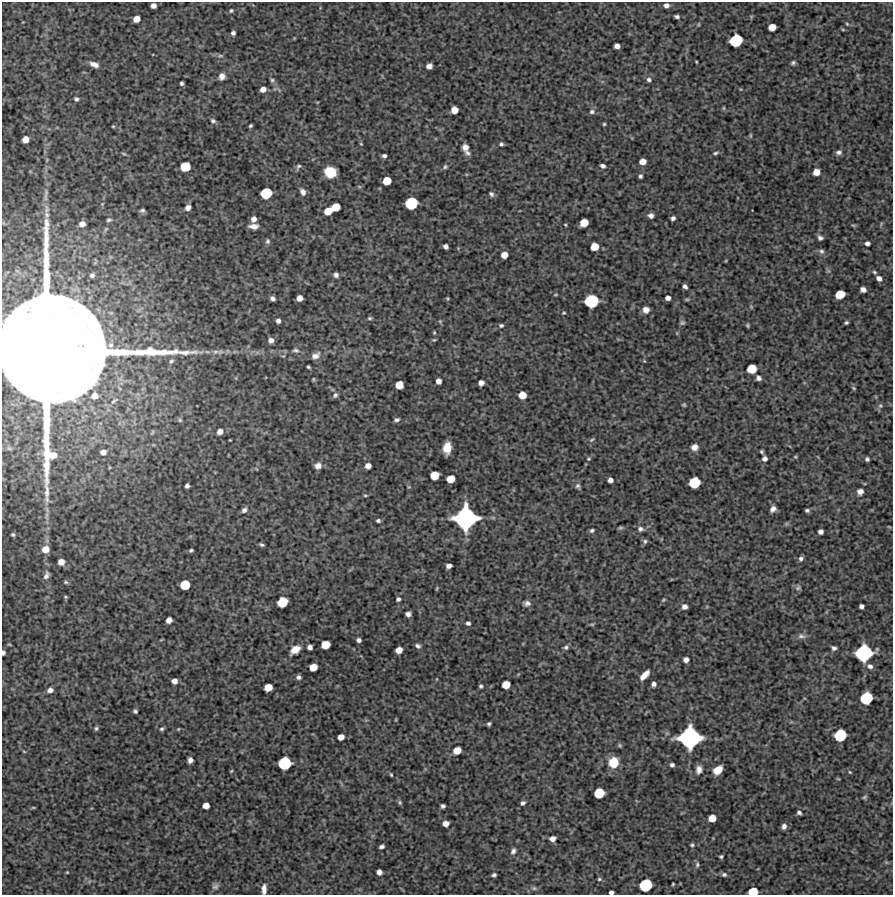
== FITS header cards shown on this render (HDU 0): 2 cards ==
NAXIS1  =                  891 /Length X axis
NAXIS2  =                  893 /Length Y axis

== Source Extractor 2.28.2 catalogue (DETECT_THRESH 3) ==
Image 891 x 893 px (HDU 0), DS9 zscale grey, 1 PNG px = 1 image px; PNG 895 x 897 px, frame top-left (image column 1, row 893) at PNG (2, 2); no overlay
Background 6270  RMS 250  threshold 761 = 3 sigma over >= 5 px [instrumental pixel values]
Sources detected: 254; all 254 listed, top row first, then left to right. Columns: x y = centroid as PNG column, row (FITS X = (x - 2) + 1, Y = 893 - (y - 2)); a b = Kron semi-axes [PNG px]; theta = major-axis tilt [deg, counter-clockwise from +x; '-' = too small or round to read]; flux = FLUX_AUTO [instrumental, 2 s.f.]
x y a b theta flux
666 5 5 4 - 7.0e+04
153 6 5 5 - 7.9e+04
231 10 6 5 - 2.5e+04
677 17 5 3 - 4.0e+04
137 19 6 5 - 1.4e+05
698 24 5 3 - 1.6e+04
847 24 5 4 - 2.1e+04
772 27 6 5 - 2.0e+05
843 29 5 4 - 1.8e+04
233 33 4 4 - 4.9e+04
736 40 9 8 - 7.8e+05
617 46 5 4 - 9.2e+04
220 56 9 4 0 3.3e+04
696 62 3 2 - 1.5e+04
793 63 5 4 - 3.6e+04
94 64 10 5 -23 1.1e+05
429 66 5 5 - 9.1e+04
222 76 7 6 - 9.2e+04
272 80 5 5 - 3.1e+04
649 80 6 6 - 4.6e+04
181 83 4 3 - 3.5e+04
263 89 5 5 - 1.0e+05
76 99 5 4 - 3.6e+04
724 108 6 4 -90 1.8e+04
454 110 6 6 - 1.8e+05
592 112 6 6 - 4.5e+04
213 121 7 5 -31 3.8e+04
604 124 4 3 - 2.2e+04
113 126 4 3 - 1.7e+04
250 126 4 3 - 2.3e+04
751 135 7 3 90 2.1e+04
25 139 6 5 - 1.6e+05
361 144 4 3 - 1.6e+04
501 144 5 4 - 3.3e+04
465 147 7 6 - 9.7e+04
839 152 7 5 10 5.3e+04
468 153 9 7 -36 5.9e+04
715 153 7 4 15 3.1e+04
124 154 7 3 -34 2.1e+04
384 156 4 4 - 4.3e+04
642 162 6 5 - 1.4e+05
185 166 7 7 - 4.1e+05
298 166 8 5 48 3.7e+04
603 166 5 4 - 5.6e+04
445 167 7 5 38 3.5e+04
330 172 9 8 - 4.2e+05
816 172 6 5 - 1.7e+05
640 176 4 3 - 3.4e+04
387 181 6 6 - 3.0e+05
303 192 8 5 -61 7.1e+04
266 193 8 7 - 5.8e+05
491 194 6 5 - 4.2e+04
45 197 19 4 -86 1.1e+05
411 203 9 8 - 7.6e+05
336 207 7 6 - 2.7e+05
188 208 6 5 - 9.0e+04
142 210 5 4 - 3.4e+04
328 211 6 5 - 2.3e+05
47 215 10 7 -85 8.4e+04
651 216 6 5 - 7.0e+04
673 218 4 4 - 4.7e+04
253 219 5 5 - 9.3e+04
109 220 6 4 11 2.9e+04
584 223 7 6 - 2.5e+05
82 224 5 5 - 9.9e+04
565 225 3 2 - 1.6e+04
853 225 6 3 -18 2.0e+04
254 226 9 5 0 1.1e+05
820 238 5 4 - 4.8e+04
268 241 7 6 - 3.8e+04
867 243 5 4 - 5.3e+04
446 246 5 4 - 6.1e+04
594 247 6 6 - 2.4e+05
821 251 7 6 - 4.3e+04
504 255 5 5 - 1.6e+05
874 272 6 4 -27 2.6e+04
92 275 7 6 - 4.9e+04
336 275 5 4 - 6.0e+04
879 278 6 5 - 7.7e+04
685 286 5 4 - 5.4e+04
863 290 5 5 - 8.7e+04
840 294 7 6 - 3.5e+05
555 295 5 3 - 1.6e+04
273 298 5 4 - 5.3e+04
299 298 5 5 - 1.2e+05
447 298 5 3 - 1.8e+04
668 298 5 4 - 7.8e+04
687 299 6 4 0 2.1e+04
591 301 10 9 - 9.1e+05
751 307 5 5 - 2.1e+04
646 310 7 7 - 1.0e+05
564 313 4 3 - 1.9e+04
370 318 6 4 14 2.6e+04
278 321 5 4 - 5.3e+04
682 323 6 5 - 3.3e+04
846 323 4 3 - 2.7e+04
501 325 6 5 - 3.3e+04
748 325 4 4 - 2.3e+04
434 333 4 3 - 1.8e+04
271 340 5 5 - 8.1e+04
434 340 5 4 - 2.1e+04
296 350 10 6 -7 4.7e+04
52 351 101 89 -89 4.4e+07
215 352 9 6 17 6.2e+04
283 356 5 3 - 1.5e+04
315 356 11 7 29 9.9e+04
171 361 6 4 19 2.8e+04
644 361 4 3 - 1.4e+04
308 367 4 3 - 2.4e+04
752 369 7 6 - 3.7e+05
758 378 5 5 - 5.4e+04
313 379 4 4 - 1.7e+04
438 381 5 5 - 9.9e+04
481 383 5 5 - 9.2e+04
399 385 6 6 - 2.5e+05
854 388 6 4 -28 2.1e+04
335 395 6 5 - 3.9e+04
522 395 6 6 - 2.2e+05
94 396 8 7 - 1.3e+05
684 405 4 3 - 2.2e+04
880 406 7 6 - 3.9e+04
180 420 6 5 - 2.5e+04
397 420 6 5 - 4.2e+04
220 431 5 5 - 1.1e+05
230 440 2 2 - 1.0e+04
592 440 7 4 34 2.6e+04
694 447 8 7 - 1.1e+05
447 448 10 7 84 2.7e+05
103 452 6 5 - 9.2e+04
762 452 4 3 - 2.5e+04
795 457 5 4 - 1.9e+04
589 459 5 4 - 2.0e+04
765 459 5 5 - 7.0e+04
867 459 4 4 - 4.2e+04
318 466 7 7 - 9.5e+04
368 466 5 5 - 1.1e+05
434 475 7 6 - 3.1e+05
451 479 6 6 - 2.6e+05
610 480 5 4 - 7.1e+04
694 482 8 7 - 6.0e+05
187 486 4 4 - 5.0e+04
578 486 8 6 -73 4.2e+04
409 487 5 4 - 1.8e+04
860 492 7 7 - 8.9e+04
365 495 5 4 - 2.1e+04
773 509 7 5 43 7.3e+04
244 510 6 5 - 5.7e+04
807 510 4 4 - 3.3e+04
465 518 17 16 - 2.6e+06
378 521 5 4 - 3.8e+04
889 527 6 3 -36 1.6e+04
620 528 6 5 - 2.8e+04
640 529 8 7 - 5.6e+04
592 530 5 4 - 3.4e+04
821 532 5 5 - 6.9e+04
13 534 4 3 - 2.7e+04
645 541 7 6 - 3.6e+04
262 545 4 3 - 3.0e+04
45 549 7 6 - 1.6e+05
191 550 4 3 - 2.7e+04
801 559 6 5 - 4.6e+04
61 562 6 5 - 1.3e+05
449 566 5 4 - 7.6e+04
46 576 9 6 67 6.7e+04
66 582 6 4 -21 2.5e+04
185 585 7 7 - 4.1e+05
437 588 5 3 - 1.7e+04
798 588 8 6 34 4.4e+04
65 597 5 4 - 2.0e+04
398 599 4 4 - 4.2e+04
664 600 5 3 - 2.0e+04
282 602 8 7 - 4.8e+05
527 603 9 6 -5 6.1e+04
861 606 4 4 - 5.9e+04
684 607 6 5 - 8.5e+04
408 614 5 4 - 6.4e+04
169 620 5 5 - 1.1e+05
468 623 4 4 - 4.5e+04
592 624 7 3 -8 2.1e+04
801 636 11 6 -5 6.4e+04
359 640 4 4 - 4.9e+04
9 644 5 3 - 1.5e+04
326 645 7 6 - 2.9e+05
418 646 5 4 - 4.4e+04
310 647 5 5 - 7.3e+04
566 647 6 6 - 4.0e+04
834 648 5 4 - 4.7e+04
295 650 11 7 34 1.8e+05
399 650 6 5 - 1.6e+05
3 653 4 3 - 4.8e+04
864 653 13 11 25 1.5e+06
686 660 5 5 - 8.2e+04
870 666 8 6 -26 7.2e+04
313 667 6 6 - 2.1e+05
644 675 11 5 46 1.5e+05
298 677 4 4 - 4.2e+04
174 681 5 5 - 9.4e+04
654 684 5 4 - 5.8e+04
506 685 6 6 - 2.5e+05
481 686 4 4 - 3.1e+04
268 687 6 6 - 2.4e+05
50 690 5 4 - 6.8e+04
866 698 9 8 - 7.7e+05
135 711 4 3 - 3.3e+04
489 724 4 4 - 3.1e+04
96 728 5 4 - 3.1e+04
162 729 5 4 - 3.0e+04
178 729 3 3 - 1.4e+04
840 735 9 8 - 7.4e+05
341 737 6 5 - 1.3e+05
690 738 16 15 - 2.5e+06
620 745 5 4 - 2.5e+04
457 750 6 5 - 1.9e+05
24 751 5 3 - 1.4e+04
190 760 5 4 - 7.8e+04
613 762 10 9 - 3.6e+05
284 763 9 9 - 8.4e+05
672 765 5 4 - 4.3e+04
699 770 10 8 84 9.4e+04
718 770 9 6 45 2.3e+05
231 771 4 3 - 1.5e+04
850 772 4 3 - 1.6e+04
391 775 4 3 - 2.1e+04
838 779 5 3 - 1.5e+04
599 793 7 7 - 4.7e+05
864 797 6 4 28 2.5e+04
400 802 6 5 - 2.8e+04
523 803 5 4 - 4.7e+04
206 806 5 5 - 1.5e+05
443 806 4 4 - 4.3e+04
33 807 5 3 - 1.5e+04
799 813 5 4 - 4.3e+04
712 818 6 5 - 2.1e+05
446 823 5 5 - 1.3e+05
784 826 6 5 - 6.2e+04
552 839 6 5 - 8.7e+04
692 845 4 4 - 2.7e+04
382 846 5 4 - 4.5e+04
513 851 8 6 67 5.5e+04
721 856 4 3 - 2.5e+04
886 862 6 4 -18 2.2e+04
697 865 8 5 80 3.4e+04
67 872 3 3 - 1.5e+04
379 872 5 5 - 8.3e+04
724 874 6 5 - 3.8e+04
494 875 4 4 - 4.2e+04
599 879 5 4 - 2.4e+04
673 884 3 2 - 1.7e+04
646 885 9 8 - 7.8e+05
215 886 9 7 35 5.2e+04
534 888 7 6 - 3.9e+04
264 889 11 5 88 9.4e+04
611 892 4 4 - 6.1e+04
753 892 7 5 10 3.8e+05
At the frame edge (FLAGS 8, measured only in part): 5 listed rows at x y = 52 351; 3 653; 264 889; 611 892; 753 892